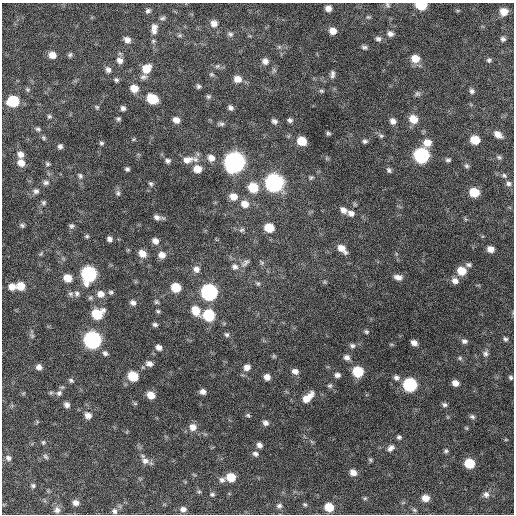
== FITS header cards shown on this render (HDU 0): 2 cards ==
NAXIS1  =                  512 / Axis length
NAXIS2  =                  512 / Axis length

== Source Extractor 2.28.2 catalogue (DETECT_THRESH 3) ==
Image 512 x 512 px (HDU 0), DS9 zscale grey, 1 PNG px = 1 image px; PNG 516 x 516 px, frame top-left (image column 1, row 512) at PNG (2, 3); no overlay
Background 661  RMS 20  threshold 59.5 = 3 sigma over >= 5 px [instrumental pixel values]
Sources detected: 203; all 203 listed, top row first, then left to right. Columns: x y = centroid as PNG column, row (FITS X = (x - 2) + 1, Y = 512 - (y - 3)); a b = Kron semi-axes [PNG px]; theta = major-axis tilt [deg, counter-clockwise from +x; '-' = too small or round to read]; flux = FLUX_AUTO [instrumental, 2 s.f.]
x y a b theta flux
387 5 7 5 -43 2500
421 5 7 5 -1 57000
328 8 6 6 - 8300
148 11 7 6 - 3400
504 12 8 7 - 15000
368 17 6 5 - 2000
162 18 8 5 9 2800
214 23 8 8 - 8600
154 27 10 8 42 6400
154 31 8 7 - 4700
333 31 7 7 - 11000
230 34 8 6 -17 3600
390 34 8 7 - 5300
179 35 6 5 - 2100
378 39 7 6 - 3800
503 39 6 6 - 3500
127 40 8 7 - 7600
153 41 6 6 - 2300
279 47 5 5 - 2400
365 47 7 5 -15 3100
52 55 8 7 - 12000
70 55 7 5 55 2800
415 58 8 8 - 17000
120 60 8 7 - 7300
489 60 6 6 - 2800
265 61 8 8 - 6800
217 66 6 5 - 2300
146 69 9 8 - 21000
108 70 8 7 - 5000
211 74 6 5 - 2100
332 74 10 6 85 4400
143 77 10 7 20 4600
237 79 9 8 - 11000
116 80 7 5 -26 2900
198 86 6 5 - 2600
134 88 8 7 - 16000
321 91 7 5 -2 2200
472 91 7 6 - 3800
417 94 8 7 - 3200
208 96 6 6 - 2400
152 99 9 7 -34 39000
13 101 8 7 - 63000
97 107 6 5 - 2000
123 108 5 5 - 3700
230 108 6 5 - 3900
49 116 6 5 - 2400
118 119 6 5 - 2600
413 119 10 8 -40 17000
176 120 7 6 - 8100
290 120 6 5 - 3500
274 121 7 5 -35 4000
393 121 7 6 - 6300
221 124 8 5 3 3100
38 129 8 5 -1 2700
328 133 5 5 - 2300
498 134 10 7 -35 9400
381 136 8 6 -43 2900
43 138 7 5 -49 2100
475 140 7 7 - 24000
302 141 7 7 - 24000
365 141 6 6 - 3000
101 143 6 6 - 2500
427 143 9 8 - 14000
60 146 6 6 - 3700
20 154 8 7 - 7500
421 155 8 8 - 240000
499 157 7 6 - 2700
211 158 9 7 -38 8400
187 160 15 9 15 13000
448 160 7 4 7 2700
168 161 6 6 - 3600
234 162 9 9 - 900000
21 163 8 7 - 10000
47 164 6 5 - 2300
467 166 7 6 - 2800
127 169 4 4 - 2700
197 169 8 8 - 16000
389 170 8 5 -65 3200
504 175 8 6 -39 3100
80 176 8 6 -55 3300
311 178 6 4 41 1900
46 182 8 6 0 3900
274 183 9 8 - 510000
508 183 7 6 - 3800
151 184 7 5 -63 2500
253 188 9 8 - 35000
36 191 8 7 - 4300
474 192 7 7 - 32000
118 193 8 6 -72 3400
233 197 9 7 -23 12000
43 203 7 5 47 2800
245 204 9 8 - 12000
343 210 10 7 -36 7300
351 213 9 7 -16 6800
157 217 9 6 -22 5300
22 225 7 5 -27 2600
71 226 7 6 - 3200
269 228 7 6 - 29000
242 230 8 5 26 2800
87 236 5 5 - 2100
109 239 6 6 - 4500
155 241 7 6 - 7200
342 249 11 7 -43 13000
490 249 6 5 - 9600
41 254 6 4 45 1800
142 254 9 7 -45 11000
162 255 7 7 - 9500
262 262 8 4 -46 2300
245 263 14 7 41 5700
468 265 7 6 - 3300
235 267 9 8 - 5900
196 269 8 7 - 6700
461 271 8 7 - 22000
89 274 9 8 - 240000
398 277 10 6 -12 7200
68 278 8 7 - 16000
455 281 9 8 - 7300
325 282 6 4 -89 1700
258 283 7 5 -42 2500
21 286 8 7 - 18000
12 287 8 7 - 12000
176 287 7 6 - 31000
111 292 6 6 - 2700
209 292 8 8 - 320000
70 294 8 6 -1 3300
77 294 8 7 - 4200
101 294 9 8 - 10000
156 302 6 5 - 2300
133 303 7 6 - 4800
196 310 10 8 -64 20000
158 311 5 5 - 1900
97 314 9 8 - 43000
209 315 8 7 - 73000
155 324 6 4 -22 2900
366 332 6 5 - 2200
227 334 7 6 - 3000
32 336 6 6 - 2400
505 339 6 5 - 2600
92 340 9 8 - 430000
464 341 7 6 - 4100
414 343 6 5 - 6300
352 346 7 6 - 3400
159 347 6 6 - 6200
105 353 6 5 - 3400
485 354 8 7 - 4200
274 356 6 5 - 1700
347 357 7 7 - 5200
460 358 6 5 - 2200
149 364 8 6 -17 5800
39 367 6 6 - 6000
247 367 8 7 - 7800
295 371 8 6 -22 6100
358 372 7 7 - 51000
337 375 6 5 - 4300
133 376 7 6 - 41000
267 377 7 6 - 7700
511 377 5 5 - 2300
396 378 8 7 - 4500
71 380 7 5 -39 2500
455 383 6 5 - 8200
410 385 8 8 - 150000
330 386 6 6 - 2500
203 392 6 5 - 6000
59 393 10 8 40 5600
151 395 7 6 - 15000
308 397 14 7 43 15000
135 404 6 4 -1 1600
67 405 6 5 - 4900
444 405 7 5 -19 3100
88 415 8 7 - 8400
248 415 6 5 - 2200
472 417 7 5 -22 3100
266 423 7 6 - 5000
193 427 9 8 - 10000
466 428 5 5 - 1400
399 437 6 5 - 2700
43 442 6 5 - 2200
259 445 7 6 - 5000
391 448 10 7 41 5600
446 451 5 5 - 2600
255 454 8 6 -25 4100
45 457 8 5 -50 3000
8 458 8 7 - 4600
370 460 6 4 -47 1800
145 461 11 9 -18 8200
469 463 7 7 - 40000
353 472 7 6 - 8900
231 477 7 6 - 26000
222 480 8 7 - 4600
33 486 6 5 - 2500
199 492 5 5 - 1800
212 494 6 5 - 2600
486 495 8 8 - 5600
365 498 5 5 - 1800
425 498 7 6 - 12000
76 503 7 6 - 7000
305 504 6 4 -46 2000
279 506 7 6 - 3700
329 507 7 6 - 25000
183 509 7 6 - 5900
57 510 9 9 - 6100
414 510 7 5 -21 2500
114 511 8 7 - 4700
At the frame edge (FLAGS 8, measured only in part): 2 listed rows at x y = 387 5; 421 5